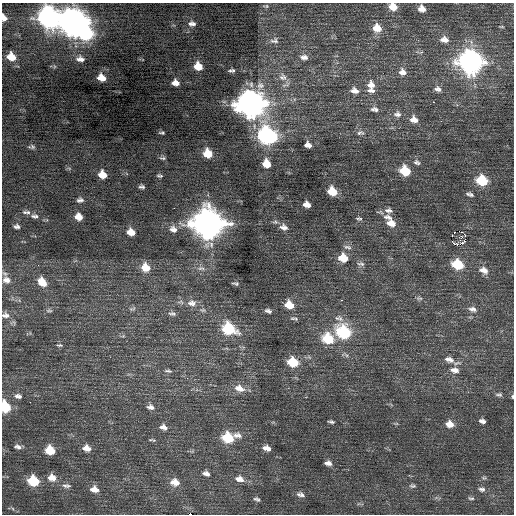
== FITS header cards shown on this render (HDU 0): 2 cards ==
NAXIS1  =                  512 / Axis length
NAXIS2  =                  512 / Axis length

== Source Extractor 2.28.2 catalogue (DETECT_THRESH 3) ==
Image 512 x 512 px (HDU 0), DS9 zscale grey, 1 PNG px = 1 image px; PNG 516 x 516 px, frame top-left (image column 1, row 512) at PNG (2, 3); no overlay
Background 0.222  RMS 0.76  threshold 2.28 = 3 sigma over >= 5 px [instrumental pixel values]
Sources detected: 133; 1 with non-positive FLUX_AUTO (blend fragments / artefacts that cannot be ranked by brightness) is not listed; the other 132 listed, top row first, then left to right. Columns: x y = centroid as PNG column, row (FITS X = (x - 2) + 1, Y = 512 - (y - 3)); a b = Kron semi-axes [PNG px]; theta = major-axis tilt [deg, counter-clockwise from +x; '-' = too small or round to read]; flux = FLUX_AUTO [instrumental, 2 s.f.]
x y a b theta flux
266 6 7 5 0 70
393 7 8 6 -19 630
422 9 7 6 - 340
4 18 6 4 -69 300
49 18 11 10 - 22000
72 22 15 12 4 44000
192 24 9 6 -6 220
502 27 6 3 0 48
377 28 10 9 - 690
86 33 10 8 -1 6100
444 40 10 7 -12 300
274 41 13 8 6 220
11 57 8 7 - 720
304 57 10 6 -4 250
80 59 9 6 -8 240
470 62 12 10 -28 29000
198 66 8 7 - 720
232 71 8 5 2 130
402 72 9 8 - 280
283 77 13 11 -24 450
101 78 7 5 -20 600
175 83 7 5 -11 330
371 85 11 9 -68 390
438 89 9 7 -12 190
371 90 10 6 -4 210
354 91 10 7 -10 310
433 102 2 2 - 190
250 104 13 12 - 49000
375 109 10 6 -8 180
397 114 10 8 -4 230
414 120 10 8 -17 370
162 133 5 3 - 74
360 133 12 6 7 180
267 136 12 10 -33 11000
308 145 7 6 - 280
32 147 7 4 -3 100
208 153 8 7 - 1000
163 158 8 4 -5 90
417 162 10 7 -18 170
266 164 8 8 - 730
405 171 9 7 -27 1700
102 175 7 6 - 640
160 176 6 4 -6 89
482 180 9 7 -21 2300
142 187 6 4 -10 130
332 191 8 7 - 1200
470 194 9 5 -18 150
80 200 9 6 5 170
307 204 7 5 -13 400
388 211 12 11 - 310
25 212 7 5 -28 110
28 212 7 6 - 150
35 216 11 6 -1 200
78 217 8 7 - 470
388 217 14 6 -12 300
359 219 7 5 -8 99
391 223 11 8 -23 510
207 224 13 12 - 65000
17 226 7 5 -11 150
284 227 12 8 -19 320
173 229 12 10 -37 350
131 232 8 6 -17 560
455 232 3 2 - 53
465 235 3 2 - 1600
461 236 3 3 - 110
464 242 6 2 9 140
347 247 11 6 -10 170
343 258 9 8 - 960
361 264 11 6 -7 160
457 264 9 7 -21 1900
145 267 10 9 - 760
201 268 11 6 0 230
483 270 11 8 -22 390
6 280 11 9 -18 350
42 282 11 8 -53 660
235 283 7 4 -7 110
419 298 9 4 -10 92
342 300 3 3 - 38
192 303 14 10 -5 430
289 305 9 8 - 760
132 309 10 4 12 100
472 309 11 7 -11 230
49 310 10 5 0 100
203 310 7 6 - 120
268 311 8 5 -15 160
172 314 11 6 -4 150
5 315 11 8 -2 260
294 318 11 4 -8 110
14 322 9 3 -69 88
228 329 11 8 -27 3300
343 332 12 9 -32 4300
328 339 11 9 -22 2000
59 345 6 3 -2 75
449 359 14 8 -16 380
293 362 10 7 -19 1500
455 370 12 8 -7 380
168 371 11 4 -10 120
187 378 4 3 - 48
239 388 14 9 -18 500
499 395 9 5 -1 110
18 396 11 7 -7 240
512 396 5 3 - 67
30 402 2 2 - 260
5 407 9 7 -70 2400
150 407 9 6 -10 220
482 421 7 5 -13 200
331 422 6 3 -11 100
396 424 6 4 18 63
449 424 9 7 -11 490
163 427 9 6 -11 260
237 435 12 8 -12 280
228 438 10 8 -18 2000
154 440 7 5 -28 70
18 447 11 6 -5 200
87 448 8 6 -16 390
267 448 8 5 -14 340
50 450 8 7 - 1100
328 463 8 5 -9 240
206 473 9 6 -16 200
52 478 11 9 -17 500
484 478 6 5 - 92
239 479 12 7 -12 350
33 481 9 7 -22 2200
175 482 11 8 -14 460
66 486 13 6 -3 190
412 486 9 5 -7 120
94 489 10 7 -12 410
482 489 9 6 -5 190
301 494 12 7 -16 230
471 498 9 5 -7 110
257 499 8 5 -25 120
190 514 3 2 - 1700
At the frame edge (FLAGS 8, measured only in part): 6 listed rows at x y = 393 7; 4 18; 5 315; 512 396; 5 407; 190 514
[1 non-positive-flux detection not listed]